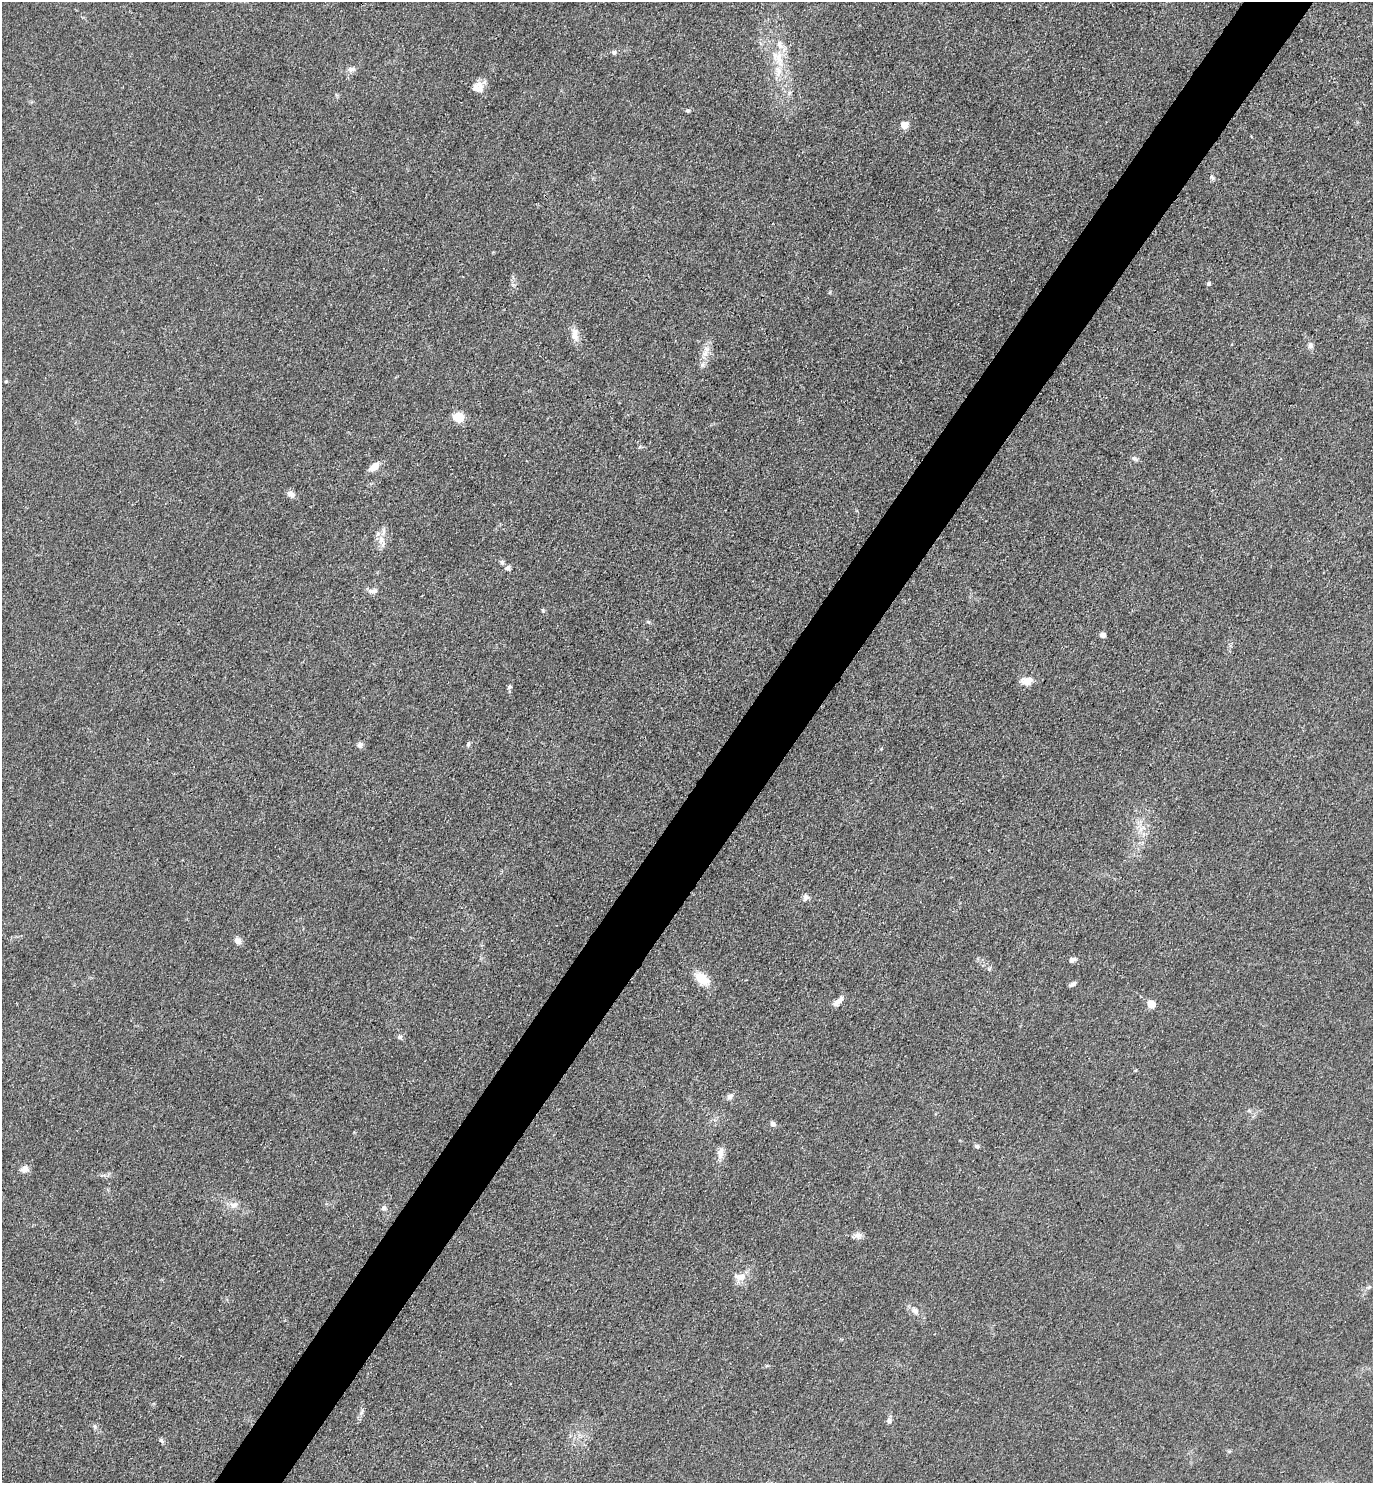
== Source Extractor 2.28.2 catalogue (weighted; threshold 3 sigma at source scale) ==
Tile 10 of 4 x 4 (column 2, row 3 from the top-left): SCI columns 1668-3038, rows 1484-2964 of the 5932 x 5927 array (HDU 1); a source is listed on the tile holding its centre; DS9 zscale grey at full resolution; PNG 1375 x 1485 px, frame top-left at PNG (2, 2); no overlay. Shown black and unused: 5% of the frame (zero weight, under 3 of 4 exposures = <1% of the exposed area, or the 3 px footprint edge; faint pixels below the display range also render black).
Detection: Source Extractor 2.28.2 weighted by HDU 2 'WHT'; one run over the whole footprint, this tile lists its part. Background 0.0393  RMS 0.0049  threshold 0.0223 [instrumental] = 3 sigma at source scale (4.5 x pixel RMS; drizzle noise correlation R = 1.50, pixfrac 1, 0.05/0.05 arcsec/px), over >= 5 px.
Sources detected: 55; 3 inside a brighter listed object's ellipse — not listed separately; the other 52 listed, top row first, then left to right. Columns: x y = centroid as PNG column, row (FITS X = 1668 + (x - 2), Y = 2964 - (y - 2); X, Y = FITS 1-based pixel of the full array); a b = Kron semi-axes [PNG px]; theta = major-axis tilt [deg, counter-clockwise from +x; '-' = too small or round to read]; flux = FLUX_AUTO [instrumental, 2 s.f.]
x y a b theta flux
614 52 6 5 - 0.99
779 56 36 9 -81 13
351 69 11 6 4 2
480 87 18 9 -81 4
687 110 7 4 -5 0.83
904 125 5 5 - 11
1212 177 7 5 -49 1
1209 284 5 5 - 0.88
574 334 20 9 -83 4.5
1310 345 8 7 - 1.8
705 353 11 8 52 3.4
702 365 7 6 - 1.5
6 381 5 4 - 0.61
458 417 13 11 -11 6.3
1135 459 10 5 -24 1.3
374 466 11 6 42 5.7
291 494 11 7 -40 2.3
381 540 13 8 73 4.1
502 562 6 6 - 1
508 568 7 6 - 1.5
373 591 14 6 10 2.2
543 610 6 3 -71 0.58
648 622 6 4 -2 0.68
1102 635 6 5 - 2.1
1027 681 15 9 4 4.8
509 687 6 4 12 0.76
468 744 7 5 71 0.87
360 745 7 6 - 2.3
1142 829 13 5 32 2.6
806 897 8 7 - 1.7
238 941 9 7 -46 2.4
1073 960 9 6 21 1.6
702 979 19 12 -37 8.7
1073 984 8 5 29 1.6
838 1001 15 6 43 3.4
1151 1004 5 5 - 13
400 1037 7 5 4 1.2
730 1096 10 7 46 1.8
773 1124 7 6 - 1.6
977 1146 6 5 - 0.94
721 1153 17 8 83 3.4
25 1169 10 9 - 3
234 1205 13 9 -3 3.3
384 1208 7 7 - 1.8
857 1235 13 7 19 2.2
740 1277 14 8 -1 5.1
1369 1287 6 4 44 0.81
914 1310 10 8 -55 2.4
361 1412 12 4 65 1.6
889 1421 8 6 81 1.6
95 1426 7 6 - 1.2
161 1440 8 4 -58 0.93